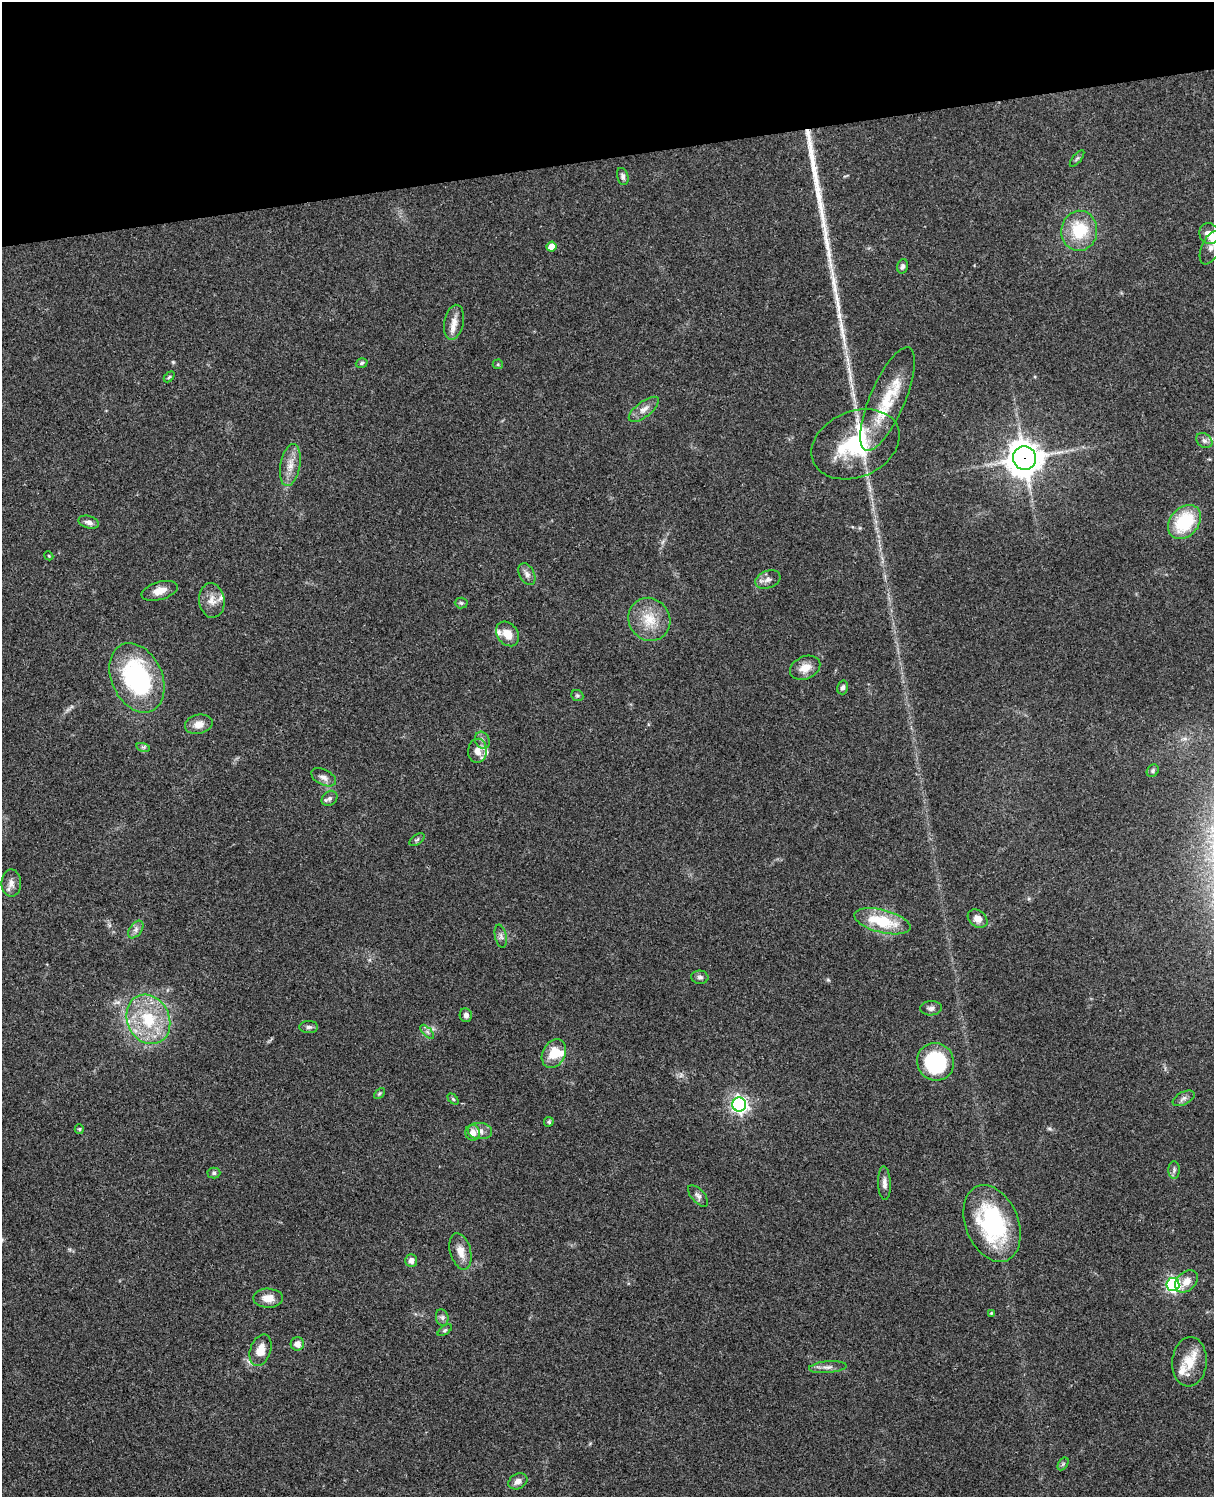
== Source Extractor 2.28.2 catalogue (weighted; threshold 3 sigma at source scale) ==
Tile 3 of 4 x 3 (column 3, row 1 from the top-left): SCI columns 2546-3757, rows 3269-4763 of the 5088 x 4927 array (HDU 1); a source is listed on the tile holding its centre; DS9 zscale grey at full resolution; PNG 1216 x 1499 px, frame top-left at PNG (2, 2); each listed source drawn as its Kron ellipse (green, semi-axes under 4 px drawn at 4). Shown black and unused: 10% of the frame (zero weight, under 3 of 4 exposures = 6% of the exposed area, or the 3 px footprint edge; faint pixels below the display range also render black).
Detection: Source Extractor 2.28.2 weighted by HDU 2 'WHT'; one run over the whole footprint, this tile lists its part. Background 0.0958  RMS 0.0062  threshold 0.0279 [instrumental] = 3 sigma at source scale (4.5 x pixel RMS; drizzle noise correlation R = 1.50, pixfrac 1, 0.05/0.05 arcsec/px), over >= 5 px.
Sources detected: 89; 1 too faint to see at this stretch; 2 long thin detections or spike segments (spike, bleed or trail) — neither listed nor drawn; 7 inside a brighter listed object's ellipse — not listed separately; the other 79 listed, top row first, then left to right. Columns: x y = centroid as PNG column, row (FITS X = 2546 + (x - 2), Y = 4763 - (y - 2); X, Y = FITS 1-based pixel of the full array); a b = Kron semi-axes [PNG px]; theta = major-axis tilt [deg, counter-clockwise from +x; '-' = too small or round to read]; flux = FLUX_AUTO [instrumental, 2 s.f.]
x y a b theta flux
1077 158 10 3 50 1.1
623 176 9 5 -75 1.8
1079 231 20 18 83 25
1209 233 11 9 -61 5.3
551 246 5 5 - 6.8
1211 248 18 9 66 4.1
902 266 7 5 74 1.6
454 322 18 9 78 5.9
362 363 6 4 18 1.1
498 364 5 5 - 0.75
169 377 6 3 45 0.76
887 399 56 17 67 30
644 409 18 7 37 4.6
1204 441 9 7 -35 2.3
855 444 46 33 23 54
1025 458 12 11 - 1100
290 465 21 10 80 7.4
89 522 10 6 -16 2.7
1184 522 19 14 48 34
49 556 4 3 - 0.59
527 574 12 7 -62 3.1
768 580 13 8 20 3.5
159 591 18 9 16 6.2
212 600 17 12 -82 6.4
461 603 6 5 - 1.1
649 619 22 20 -53 16
507 634 13 10 -52 7.9
805 668 16 11 25 7
137 678 36 25 -65 84
843 687 7 5 75 1.9
577 696 6 5 - 1.1
199 724 14 9 13 5.7
482 740 9 7 -63 2.3
143 747 7 4 -17 1.1
477 751 12 9 85 5.5
1153 771 7 5 51 1.1
324 777 13 7 -26 3.3
330 798 8 7 - 2
417 840 8 5 34 1.2
11 883 13 10 -89 4.1
978 919 11 8 -39 4.5
882 921 29 11 -14 27
136 929 10 6 53 2.4
501 936 12 5 -78 2
700 977 8 6 -5 1.8
931 1008 11 7 2 2.3
466 1015 7 6 - 2.4
148 1019 25 21 -64 32
309 1027 9 6 0 1.8
427 1032 9 3 -45 1.3
554 1053 15 11 61 12
936 1062 19 18 - 48
379 1093 6 4 45 0.83
1184 1098 12 6 27 2.3
453 1099 6 4 -45 0.84
739 1105 7 7 - 220
549 1122 5 5 - 0.91
79 1129 5 4 - 0.72
480 1131 12 8 -6 4.1
473 1133 8 7 - 5
1174 1170 9 6 89 1.6
214 1173 6 5 - 1.2
884 1183 17 6 -87 3.3
698 1196 13 6 -48 2.3
992 1223 40 26 -68 70
460 1251 19 10 -75 7
411 1261 6 6 - 3.5
1186 1281 13 9 43 5.6
1173 1284 6 6 - 140
268 1298 15 9 -1 6.6
991 1313 3 3 - 0.58
442 1317 8 6 -75 1.8
445 1330 8 4 36 1.1
297 1344 6 6 - 3.9
260 1350 16 10 71 8.6
1189 1362 25 17 86 15
828 1367 19 5 5 3.3
1063 1464 7 4 57 1
518 1481 10 7 30 3.5
Overlapping masked pixels (flux is a lower limit): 1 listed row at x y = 1025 458
Isophote crosses this tile's border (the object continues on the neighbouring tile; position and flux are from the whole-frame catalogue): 1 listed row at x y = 1211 248